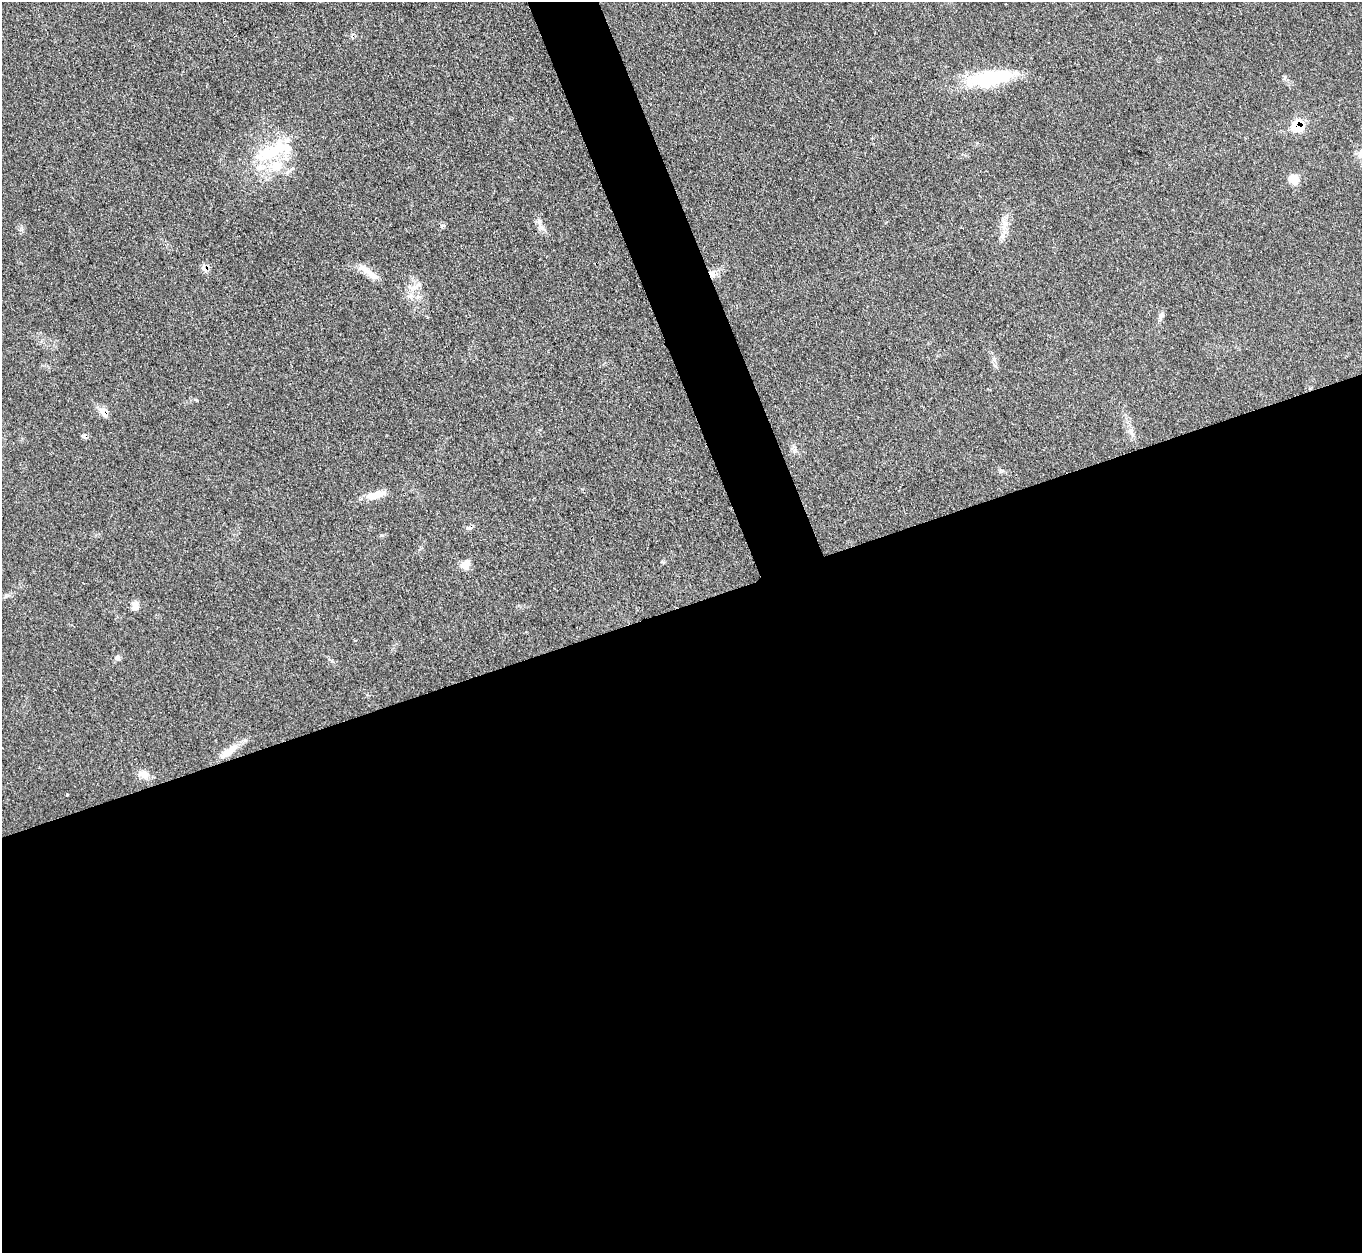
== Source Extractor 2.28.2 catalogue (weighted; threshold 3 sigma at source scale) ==
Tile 15 of 4 x 4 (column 3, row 4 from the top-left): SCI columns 2730-4089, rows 155-1405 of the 5457 x 5441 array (HDU 1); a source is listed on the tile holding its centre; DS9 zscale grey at full resolution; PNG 1364 x 1255 px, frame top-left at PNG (2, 2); no overlay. Shown black and unused: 54% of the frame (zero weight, under 3 of 4 exposures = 1% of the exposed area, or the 3 px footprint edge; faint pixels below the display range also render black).
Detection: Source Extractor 2.28.2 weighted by HDU 2 'WHT'; one run over the whole footprint, this tile lists its part. Background 0.153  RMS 0.0075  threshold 0.0336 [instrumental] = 3 sigma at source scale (4.5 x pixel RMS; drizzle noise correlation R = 1.50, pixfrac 1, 0.05/0.05 arcsec/px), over >= 5 px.
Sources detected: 26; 2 inside a brighter object's white glare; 2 cosmic-ray / hot-pixel residue — not listed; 3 inside a brighter listed object's ellipse — not listed separately; the other 19 listed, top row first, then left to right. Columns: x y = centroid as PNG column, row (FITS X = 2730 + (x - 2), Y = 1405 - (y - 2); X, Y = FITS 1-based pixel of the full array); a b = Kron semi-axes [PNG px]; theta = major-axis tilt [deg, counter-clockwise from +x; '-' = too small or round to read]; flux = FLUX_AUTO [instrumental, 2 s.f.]
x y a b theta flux
994 78 36 22 17 41
1298 126 11 10 - 18
271 152 48 17 25 43
1293 179 14 12 -60 6.5
539 221 8 4 -89 2.2
1005 224 11 8 -89 5.4
205 269 8 7 - 4.6
369 272 35 7 -37 8.5
712 274 9 7 -59 4.6
1161 316 12 5 60 2.4
196 400 7 3 -31 0.77
104 412 15 9 -52 5.3
375 495 25 9 11 9.1
466 564 13 9 54 5.7
135 606 11 9 -83 4
117 658 8 7 - 2.1
225 754 23 9 29 9.1
144 774 14 9 -27 5.5
67 794 3 2 - 0.69
Overlapping masked pixels (flux is a lower limit): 4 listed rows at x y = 1298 126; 205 269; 712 274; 104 412
Unlisted compact peaks at least as high as the median listed source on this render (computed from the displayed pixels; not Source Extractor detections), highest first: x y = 419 284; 443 225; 381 535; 993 359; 1285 77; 409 296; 21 230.